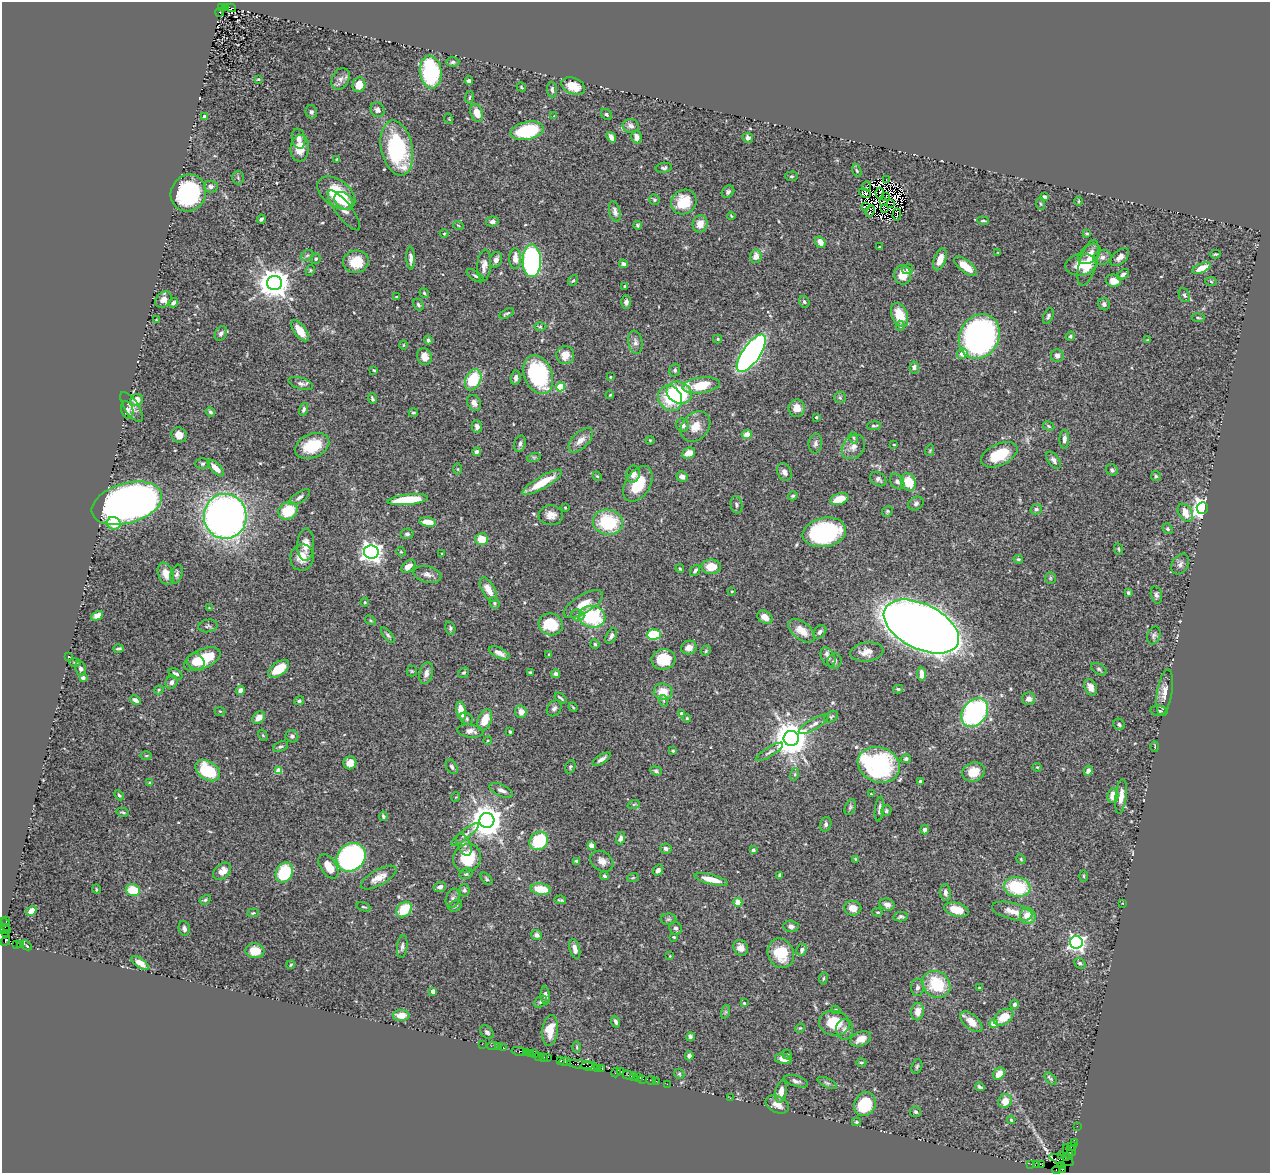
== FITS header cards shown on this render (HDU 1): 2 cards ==
NAXIS1  =                 1268
NAXIS2  =                 1171

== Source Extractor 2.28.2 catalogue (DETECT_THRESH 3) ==
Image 1268 x 1171 px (HDU 1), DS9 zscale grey, 1 PNG px = 1 image px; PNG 1272 x 1175 px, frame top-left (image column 1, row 1171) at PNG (2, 2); each listed source drawn as its Kron ellipse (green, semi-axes under 4 px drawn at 4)
Background 0.709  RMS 0.025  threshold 0.0744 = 3 sigma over >= 5 px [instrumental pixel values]
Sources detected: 519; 7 with non-positive FLUX_AUTO (blend fragments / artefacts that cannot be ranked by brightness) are neither listed nor drawn; of the other 512, the 500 brightest by FLUX_AUTO listed and drawn (12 fainter detections omitted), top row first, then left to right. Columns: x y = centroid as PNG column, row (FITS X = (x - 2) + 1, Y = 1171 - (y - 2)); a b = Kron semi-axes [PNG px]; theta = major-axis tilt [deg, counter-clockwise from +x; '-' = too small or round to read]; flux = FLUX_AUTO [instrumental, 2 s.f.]
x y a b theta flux
221 7 4 3 - 250
225 7 4 3 - 200
231 8 5 3 - 72
220 13 4 3 - 53
453 62 6 4 2 3.7
431 72 16 11 -84 130
258 79 3 2 - 1.4
341 79 11 8 61 8.5
469 81 4 3 - 5.1
359 85 7 6 - 21
573 86 12 8 -20 26
521 87 5 3 - 1.7
552 89 8 5 -85 4.4
469 97 6 3 80 2.1
378 110 8 6 -56 7.1
311 112 7 6 - 4.4
477 113 9 6 -73 22
606 114 6 5 - 3.2
554 116 4 4 - 1.2
205 117 4 3 - 12
449 119 5 3 - 1.4
631 126 8 7 - 7.8
527 131 17 9 12 110
611 137 6 4 -54 8
637 137 6 5 - 9.5
748 138 5 5 - 7.8
299 139 10 6 -79 7.6
300 148 13 9 86 25
397 148 28 15 -78 180
337 159 3 3 - 1.6
664 168 8 5 7 3.4
857 171 7 4 -70 2.5
791 176 6 4 1 2.6
238 178 7 5 -88 3.6
886 179 3 2 - 2.9
866 186 5 2 - 2.9
211 187 7 6 - 5.7
728 192 7 5 44 4.2
188 193 19 17 57 160
336 193 21 13 -37 79
865 193 6 4 -23 3.1
880 193 5 2 - 1.9
885 196 3 2 - 2.4
1044 197 4 3 - 8.3
654 200 5 5 - 2.5
344 201 10 7 -40 22
1079 201 5 3 - 1.6
684 202 13 12 - 49
883 202 3 2 - 1.7
890 203 2 2 - 1.4
1040 204 6 3 -81 1.8
865 207 3 2 - 2.8
885 208 2 2 - 1.2
344 210 24 8 -52 11
870 211 6 2 70 3.5
615 212 11 5 -75 7.7
897 215 6 2 87 5.3
731 216 4 2 - 1.5
261 219 4 3 - 3.6
983 221 6 3 -5 2.4
492 222 6 5 - 5.5
700 224 8 7 - 19
458 225 5 3 - 1.4
637 225 4 4 - 2.1
444 233 4 3 - 1.3
1087 233 4 3 - 2.3
820 242 6 4 -57 12
880 247 3 3 - 2.1
998 253 3 3 - 1.2
1089 254 13 8 38 15
1215 254 5 3 - 1.9
307 255 7 5 28 3.8
756 256 6 5 - 15
1102 257 9 7 17 6.8
1120 257 11 6 42 9.3
411 258 11 4 -88 7.8
515 258 10 6 90 14
316 259 5 5 - 3
940 259 11 6 69 17
496 260 8 6 71 7.6
532 261 16 9 -90 390
356 262 13 11 9 43
1088 263 24 8 74 34
623 264 4 4 - 4.8
484 265 16 7 85 12
1081 265 16 10 10 30
966 266 14 6 -39 29
1201 268 10 4 22 26
907 269 5 5 - 6.7
310 270 6 4 62 2
1123 274 7 4 38 4.5
903 275 10 8 -89 27
475 276 10 4 -33 3
573 280 6 4 51 2.1
1114 281 8 6 -11 16
1211 281 6 4 -3 2
275 283 7 7 - 2700
625 286 3 3 - 2.9
424 293 5 4 - 2.7
1184 295 7 5 -67 4
397 297 3 2 - 1.4
163 300 9 7 42 12
626 302 6 5 - 5.4
804 302 6 5 - 3.3
173 303 5 4 - 4.5
1104 304 6 5 - 4.6
418 305 6 4 -61 3.5
507 313 8 3 29 2.7
899 315 12 7 -67 34
1048 316 8 5 69 3.8
1198 318 6 3 -8 2.1
156 320 4 3 - 1.4
900 326 5 4 - 2.7
540 327 6 4 1 2
300 331 12 6 -53 27
221 333 8 5 59 5.4
979 336 23 19 61 590
1070 336 5 4 - 2.8
718 339 4 4 - 2.2
428 340 4 4 - 5.1
1147 340 4 3 - 1.3
635 342 11 7 -81 7.1
403 345 5 3 - 1.7
751 353 22 8 55 820
962 354 6 5 - 21
565 355 9 9 - 19
1057 356 6 6 - 8.1
425 357 8 7 - 14
914 368 6 5 - 6.3
374 370 3 2 - 1.7
675 370 6 5 - 3.7
538 375 20 14 -68 160
610 377 2 2 - 1.2
516 378 7 5 85 7.2
473 380 11 7 67 74
301 383 13 5 -17 6.5
701 385 19 8 7 56
561 387 4 4 - 66
679 393 13 10 -25 130
610 395 4 3 - 1.7
840 397 6 5 - 2.8
670 398 13 11 -57 62
372 399 5 3 - 3
137 400 7 5 26 14
474 403 8 6 -62 8.1
131 407 17 7 -56 11
797 408 8 8 - 16
303 409 6 4 72 4.4
127 410 9 6 -74 4.6
210 412 5 3 - 3.3
413 413 5 3 - 2.1
816 417 3 3 - 1.9
682 425 7 6 - 7.3
477 426 6 5 - 7
695 426 17 13 47 24
874 426 7 3 4 2.5
1049 426 6 4 -29 2.2
747 434 5 4 - 22
179 435 8 7 - 12
854 438 6 3 -71 2.2
1064 439 9 5 87 6.8
581 440 15 8 45 15
650 440 4 4 - 1.7
520 444 8 5 74 5.1
815 444 10 6 83 5
894 445 3 2 - 1.2
312 446 18 11 23 54
853 447 13 10 51 13
930 450 6 4 78 1.9
477 452 4 4 - 5
689 453 7 5 23 15
999 455 19 11 25 54
534 457 7 4 18 3.1
1054 460 10 5 -54 5.8
202 464 7 5 0 3.5
216 468 11 5 -45 18
458 469 5 3 - 1.8
1112 470 6 5 - 3.6
784 472 9 6 -66 7
633 474 8 6 79 10
597 476 5 4 - 2
682 476 6 5 - 8.2
1156 476 5 4 - 2.4
878 479 9 6 -34 5.2
897 481 9 6 -51 5.7
542 482 22 6 30 45
908 482 9 7 -65 38
638 484 19 12 58 57
793 496 5 4 - 2.8
299 497 12 5 32 5.7
839 499 9 5 19 31
408 500 20 5 6 67
127 503 36 20 16 1200
916 504 8 6 26 4.5
737 505 9 5 -79 3.9
565 508 3 3 - 1.3
1202 508 6 5 - 1200
1036 509 6 5 - 4.3
288 511 10 8 33 54
887 511 6 5 - 2.3
1185 513 10 6 -55 23
551 515 12 10 -1 14
225 516 22 21 - 980
428 522 8 4 -9 18
608 522 15 12 -11 95
114 523 7 6 - 25
1168 529 5 5 - 3.3
824 532 22 14 10 220
407 534 6 5 - 3.9
482 539 6 6 - 25
306 544 16 8 88 15
1118 549 6 3 -69 2
371 552 7 6 - 1000
401 552 5 4 - 2.2
442 553 3 2 - 1.1
302 558 13 11 81 19
1018 559 5 3 - 2.2
1180 564 11 8 58 7.2
408 566 8 5 40 13
711 567 10 7 0 24
680 569 4 3 - 1.9
695 571 6 4 51 3.4
166 574 11 7 -68 18
177 574 9 6 70 4.9
427 574 14 8 -14 9
1050 578 6 5 - 2.6
488 590 13 6 -60 18
732 591 4 3 - 1.8
1128 593 3 3 - 3.7
1156 595 8 5 -75 4.9
365 602 4 3 - 1.3
494 603 6 5 - 2.8
583 604 22 9 31 23
209 608 3 3 - 1.2
578 615 6 5 - 6.2
97 616 6 4 28 18
592 617 13 11 -12 120
765 617 8 6 -32 14
370 620 6 3 -31 1.9
551 624 12 11 - 50
208 626 9 6 11 3.9
921 627 40 22 -26 3700
450 628 7 5 -74 3.7
802 631 15 8 -38 23
820 632 8 5 47 5.9
654 634 7 5 2 100
388 635 9 4 -52 3.7
1154 635 9 6 69 4.6
611 636 8 5 65 5.2
595 644 4 4 - 2.3
689 648 8 6 19 13
119 649 5 3 - 3.3
706 651 5 4 - 2
867 652 17 9 7 16
499 653 11 5 -24 9.5
549 655 4 3 - 2.2
69 657 3 2 - 1.7
828 657 10 6 -64 6.9
202 659 19 9 24 70
663 659 12 10 6 41
835 661 8 7 - 4.7
75 662 5 3 - 1.9
196 662 9 8 - 23
80 669 7 5 -77 4.9
279 669 12 6 38 38
1099 669 8 5 -31 3.6
412 671 5 5 - 2
530 672 3 3 - 1.9
426 673 11 6 75 8.9
464 673 6 4 35 2.8
176 674 7 5 -30 5.1
556 674 4 4 - 6.1
922 674 7 4 -81 14
83 678 4 3 - 7.8
171 682 7 5 63 4.9
1091 687 8 6 -63 11
898 689 5 3 - 2.2
159 690 5 4 - 1.8
240 690 5 4 - 9.4
663 692 9 8 - 26
1165 692 23 7 81 14
561 698 7 2 -36 2.5
1029 699 7 6 - 6.3
135 700 5 3 - 7.3
299 701 5 4 - 3.2
664 701 6 4 -72 2.3
573 707 5 3 - 1.5
554 708 8 6 53 5
220 711 5 3 - 1.7
461 711 9 4 -77 29
1159 711 9 5 -7 3.5
521 712 6 6 - 12
975 712 16 12 51 280
681 714 4 4 - 5.4
831 717 7 5 29 2.8
259 718 7 5 40 13
687 718 4 3 - 1.5
466 719 7 5 -48 3.9
485 720 11 6 68 28
814 724 17 5 30 7.9
1119 724 6 5 - 3.4
470 731 13 6 -6 9.7
510 732 4 3 - 3
263 735 6 4 -59 1.8
292 736 6 6 - 4.3
791 738 7 7 - 3900
488 741 4 3 - 1.5
280 747 8 5 18 3.6
1155 747 5 3 - 1.4
673 751 3 3 - 2.9
769 752 16 4 31 6.4
146 756 6 3 1 1.5
601 759 10 4 33 6.9
906 759 5 4 - 3.9
350 763 6 6 - 14
879 765 21 17 -21 260
452 767 8 5 -58 4.3
570 767 7 5 70 2.8
1037 767 4 4 - 1.5
279 770 4 4 - 31
208 771 13 9 -33 79
656 771 6 4 -20 3.2
1088 771 5 4 - 5.8
973 772 11 9 20 28
795 774 6 4 73 2.8
921 781 4 4 - 3.7
149 783 4 3 - 1.6
501 790 12 6 -24 8
871 794 3 2 - 1.3
119 795 6 4 -47 3.3
1113 796 7 5 83 19
1121 796 17 5 83 13
456 797 5 3 - 1.3
634 804 6 4 18 2.1
850 807 8 5 68 3.4
879 809 12 4 83 5.4
886 811 5 5 - 3.2
122 812 6 3 -13 2.2
383 816 5 3 - 2.6
487 820 7 7 - 3300
826 824 7 5 72 3.9
925 829 5 4 - 7.4
465 834 17 4 38 6.9
621 838 6 4 74 5.3
539 841 10 8 45 90
464 845 12 6 -66 6.8
591 845 4 4 - 18
666 849 5 5 - 5.3
753 850 3 3 - 3.9
351 857 15 13 42 320
467 858 15 13 52 63
856 859 3 3 - 1.7
1021 859 5 4 - 1.7
576 861 4 3 - 2.2
602 861 12 9 -34 12
328 866 13 8 -56 27
658 870 6 4 52 5.6
222 871 10 7 41 15
284 873 10 8 65 92
466 874 6 5 - 3.7
780 875 3 3 - 3
605 876 4 4 - 3.8
1083 876 5 3 - 1.7
379 878 20 7 29 17
633 878 6 3 19 1.8
486 879 7 4 -47 2.6
711 879 17 5 -14 26
440 887 6 5 - 7.2
1017 887 13 10 -11 96
96 889 5 3 - 1.4
541 889 10 5 -7 39
133 890 7 6 - 46
464 890 6 5 - 3.2
945 893 8 5 -84 6.8
453 898 10 7 71 5.8
205 900 6 4 31 2.6
560 900 6 3 -12 2.5
738 902 4 4 - 40
1123 903 4 3 - 1.3
887 904 8 6 -17 8.6
455 906 7 5 35 3.4
364 907 7 3 -17 2.2
853 908 8 7 - 15
404 909 9 6 44 48
956 910 13 6 -13 29
31 911 5 4 - 15
1012 911 21 8 -14 16
878 912 5 4 - 2.3
253 913 6 4 3 2
1028 916 8 7 - 26
901 917 7 4 10 3.4
668 919 8 5 1 3.4
6 920 3 2 - 38
5 925 7 4 -72 62
791 926 7 5 -6 5.6
184 928 8 5 -77 5.2
676 928 7 6 - 4.5
5 930 6 2 -2 29
6 933 4 3 - 69
536 935 5 5 - 5.8
674 937 3 3 - 1.7
5 941 5 3 - 28
1076 942 6 6 - 640
17 944 3 2 - 3.8
20 945 3 2 - 41
26 945 6 2 -41 1.5
402 947 11 5 83 4.9
741 948 8 7 - 12
575 949 10 5 -76 9.8
802 950 6 5 - 4.3
255 951 9 7 -4 27
781 953 15 13 -67 44
670 956 4 4 - 1.4
140 963 10 4 -33 16
1080 963 6 4 -40 2.8
291 965 4 4 - 1.9
823 978 6 3 81 2.1
936 984 15 12 -39 70
917 987 9 6 84 5.4
979 988 3 2 - 1.9
433 991 4 4 - 12
545 996 9 4 -85 5.7
541 1002 7 5 37 3.7
744 1003 4 4 - 1.9
1015 1004 5 4 - 3.9
836 1010 4 3 - 2.4
725 1012 7 4 71 2.7
917 1012 9 6 81 16
401 1016 8 5 0 21
1004 1017 10 7 35 29
616 1022 6 4 -67 4.6
971 1022 13 7 -42 20
834 1023 15 12 -10 48
994 1024 4 4 - 34
800 1028 5 4 - 1.7
845 1029 10 8 -87 8.7
550 1030 15 8 83 29
487 1032 8 5 -43 4.2
690 1037 4 4 - 3.3
861 1039 11 7 25 16
482 1044 2 2 - 5.8
493 1046 5 2 - 22
499 1047 3 2 - 7.4
577 1047 5 3 - 1.8
504 1048 3 3 - 40
519 1051 7 3 -10 73
527 1053 3 2 - 37
531 1054 4 2 - 72
535 1054 3 3 - 71
787 1055 5 4 - 2
539 1056 2 2 - 13
689 1056 4 4 - 6.5
543 1057 3 2 - 31
547 1057 4 3 - 60
783 1059 8 5 -13 11
561 1061 4 3 - 67
565 1062 6 3 6 64
861 1062 5 2 - 2.1
580 1065 13 3 -7 270
589 1066 8 4 -5 110
917 1066 7 5 73 2.9
597 1068 4 3 - 38
602 1069 3 2 - 23
616 1072 5 3 - 77
621 1072 4 3 - 24
679 1074 5 4 - 2.4
999 1074 7 5 50 18
628 1075 6 2 -17 24
634 1076 3 3 - 45
639 1078 3 3 - 56
643 1079 2 2 - 11
1051 1079 7 4 -45 3.2
651 1081 5 2 - 29
656 1081 2 2 - 18
796 1081 12 5 -18 5.4
827 1083 10 4 -26 3.9
667 1084 2 2 - 11
980 1087 5 3 - 3.6
781 1091 11 5 79 12
730 1098 2 2 - 10
1005 1101 7 6 - 20
777 1104 12 8 -26 14
865 1104 12 10 60 74
916 1112 6 5 - 3.5
1011 1120 4 3 - 2.2
857 1122 4 3 - 2.6
1077 1126 2 2 - 7
1074 1142 2 2 - 19
1071 1146 5 2 - 31
1071 1151 5 2 - 32
1068 1152 8 3 -67 71
1062 1156 3 2 - 13
1066 1156 3 3 - 17
1061 1160 13 4 -18 150
1031 1164 2 2 - 7.6
1037 1165 4 2 - 33
1042 1165 2 2 - 27
1062 1165 3 2 - 39
1062 1169 3 3 - 8.9
1057 1170 4 3 - 25
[12 fainter detections neither listed nor drawn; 7 non-positive-flux detections neither listed nor drawn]